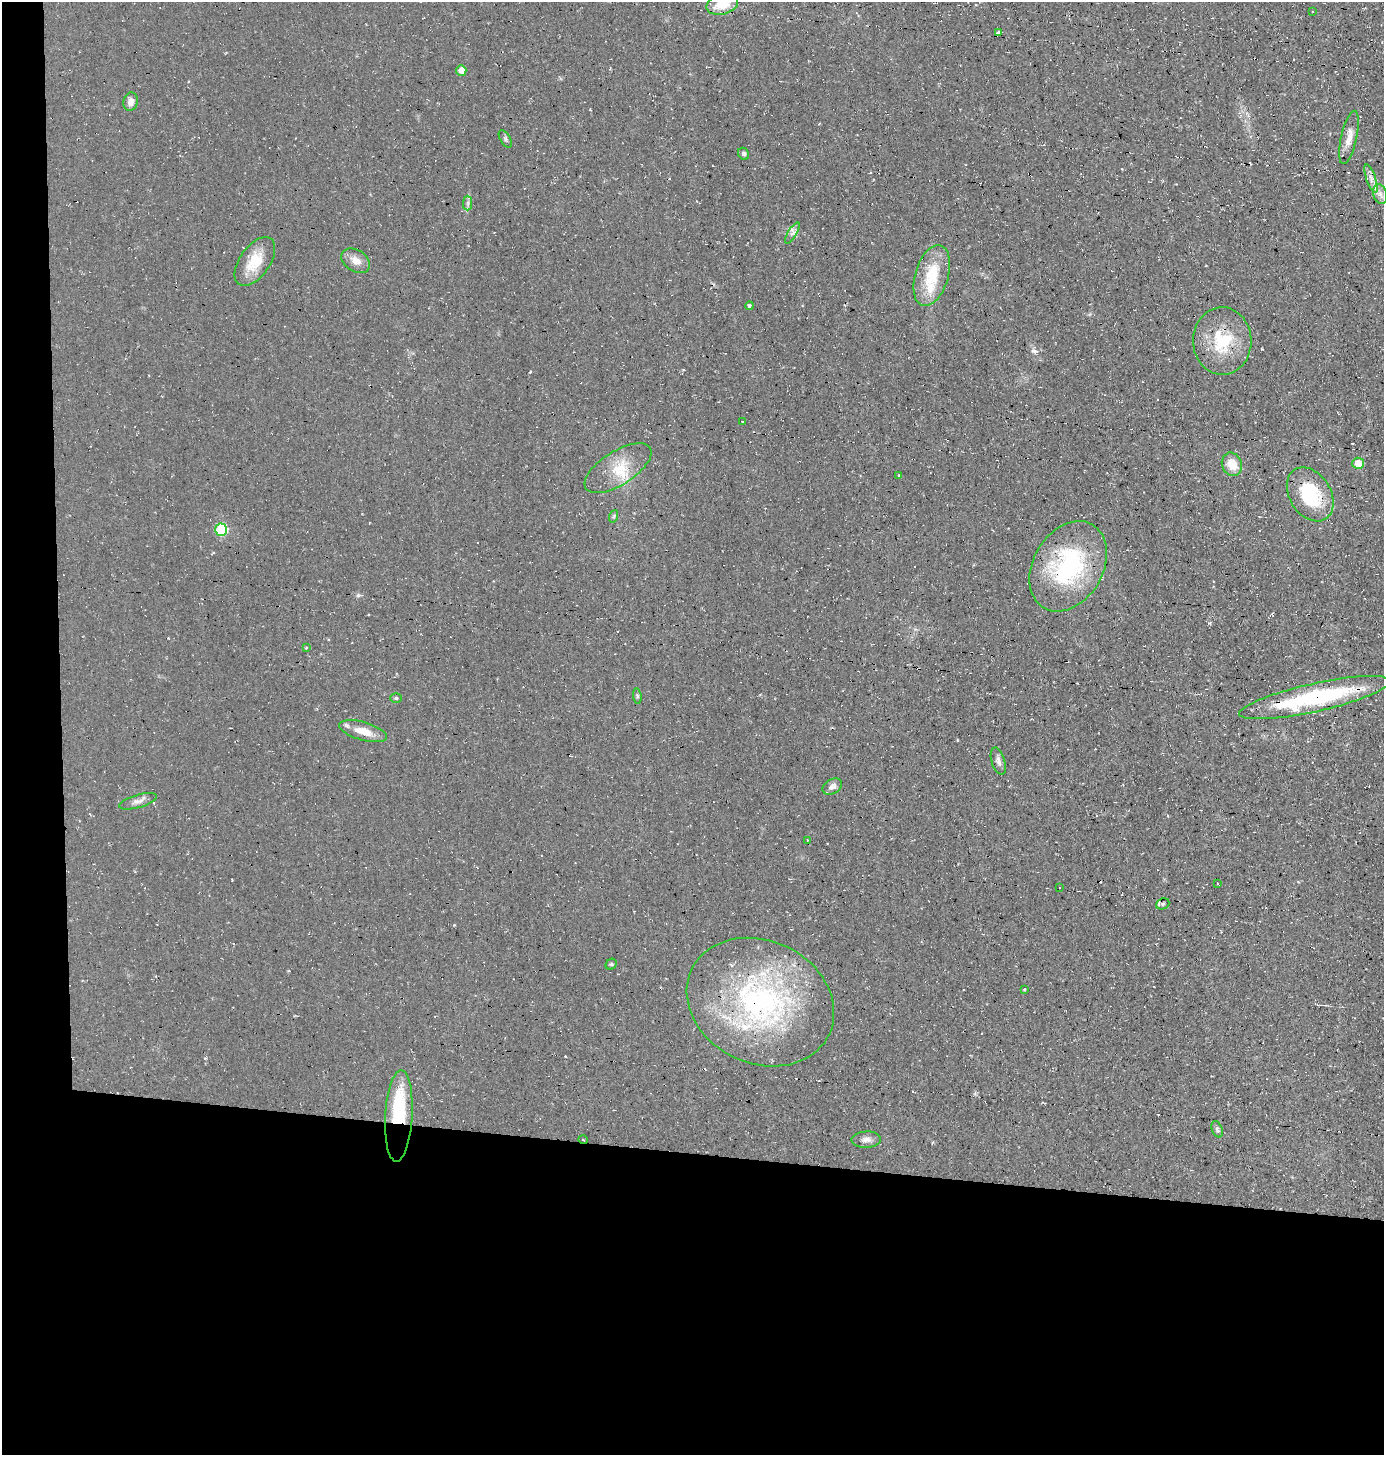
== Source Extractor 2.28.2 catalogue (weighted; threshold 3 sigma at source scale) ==
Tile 7 of 3 x 3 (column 1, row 3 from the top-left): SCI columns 151-1532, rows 1-1453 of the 4393 x 4360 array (HDU 1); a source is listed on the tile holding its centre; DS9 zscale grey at full resolution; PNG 1386 x 1457 px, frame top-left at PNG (2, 2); each listed source drawn as its Kron ellipse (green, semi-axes under 4 px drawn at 4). Shown black and unused: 24% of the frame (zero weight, under 2 of 3 exposures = <1% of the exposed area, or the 3 px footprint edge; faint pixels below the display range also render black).
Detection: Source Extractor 2.28.2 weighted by HDU 2 'WHT'; one run over the whole footprint, this tile lists its part. Background 0.0466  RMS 0.0094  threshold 0.0422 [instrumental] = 3 sigma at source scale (4.5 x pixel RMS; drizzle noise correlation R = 1.50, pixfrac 1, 0.05/0.05 arcsec/px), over >= 5 px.
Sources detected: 53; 1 inside a brighter object's white glare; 4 cosmic-ray / hot-pixel residue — neither listed nor drawn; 3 inside a brighter listed object's ellipse — not listed separately; the other 45 listed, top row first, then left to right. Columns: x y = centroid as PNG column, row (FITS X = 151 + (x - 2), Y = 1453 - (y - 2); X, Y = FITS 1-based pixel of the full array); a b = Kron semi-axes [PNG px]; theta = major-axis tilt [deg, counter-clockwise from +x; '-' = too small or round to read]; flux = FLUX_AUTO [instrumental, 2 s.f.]
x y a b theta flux
722 4 16 10 16 21
1312 12 2 2 - 0.79
998 33 3 3 - 5.8
461 70 5 5 - 8.7
131 102 9 7 77 5.4
1349 137 27 8 77 10
505 139 9 5 -59 2.2
744 154 6 5 - 2
1371 179 15 4 -71 5.2
1380 194 10 7 -74 4.7
468 203 7 4 89 2.1
792 233 12 3 60 3
255 261 28 15 55 24
356 261 16 10 -32 9
932 275 31 16 73 39
749 306 4 3 - 1.7
1222 341 34 29 -88 46
742 421 3 3 - 3.6
1358 463 6 5 - 13
1232 464 12 9 -68 16
618 468 38 17 32 27
899 475 3 3 - 1.9
1310 494 29 20 -58 56
614 516 6 4 71 1.4
221 530 6 6 - 69
1068 566 48 35 60 120
306 648 3 3 - 0.84
637 696 7 4 -82 1.6
396 698 6 5 - 1.3
1314 698 77 14 12 120
363 731 25 9 -16 14
998 761 14 6 -73 4.6
832 786 10 7 28 5.1
138 801 19 6 16 5.3
808 840 3 3 - 0.88
1217 883 3 2 - 1.1
1060 887 2 2 - 0.86
1163 904 7 5 22 1.6
611 964 6 5 - 1.2
1024 989 4 3 - 1.4
760 1002 76 61 -25 240
399 1116 46 13 87 61
1217 1129 8 5 -68 2.3
583 1140 5 3 - 0.71
866 1140 14 8 3 5.4
Overlapping masked pixels (flux is a lower limit): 2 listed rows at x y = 1314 698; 399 1116
Isophote crosses this tile's border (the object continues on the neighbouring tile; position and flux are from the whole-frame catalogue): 1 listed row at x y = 722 4
Unlisted compact peaks at least as high as the median listed source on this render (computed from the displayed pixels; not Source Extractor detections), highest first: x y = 358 595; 1034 351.